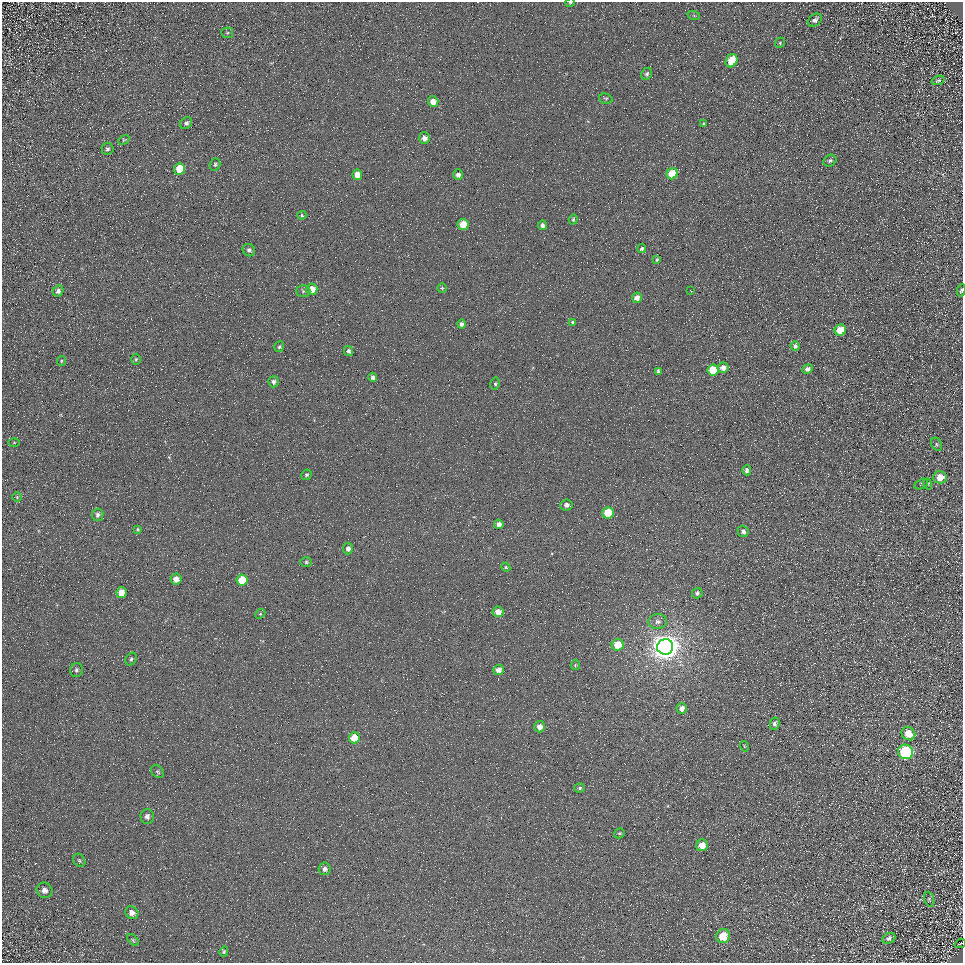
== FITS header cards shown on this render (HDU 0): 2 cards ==
NAXIS1  =                  961
NAXIS2  =                  961

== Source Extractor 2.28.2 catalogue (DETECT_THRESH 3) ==
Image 961 x 961 px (HDU 0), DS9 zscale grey, 1 PNG px = 1 image px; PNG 965 x 965 px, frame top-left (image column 1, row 961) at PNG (2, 2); each listed source drawn as its Kron ellipse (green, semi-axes under 4 px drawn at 4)
Background 5.25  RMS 8.6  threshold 25.7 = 3 sigma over >= 5 px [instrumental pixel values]
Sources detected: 102; all 102 listed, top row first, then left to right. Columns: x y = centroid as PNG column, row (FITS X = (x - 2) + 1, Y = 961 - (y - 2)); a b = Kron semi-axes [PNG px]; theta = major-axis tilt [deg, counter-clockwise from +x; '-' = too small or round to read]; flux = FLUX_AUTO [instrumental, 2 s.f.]
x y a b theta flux
570 3 5 3 - 750
694 16 6 4 -19 820
815 20 8 5 36 1900
227 33 6 5 - 970
780 43 5 4 - 730
732 61 7 5 62 15000
647 74 6 5 - 1200
938 80 7 4 20 960
606 99 7 5 -15 910
433 102 5 5 - 4800
186 123 6 5 - 1700
704 124 3 3 - 800
424 138 6 5 - 2700
124 140 6 4 30 600
107 149 6 6 - 1200
830 161 7 5 33 1400
215 164 6 5 - 1100
179 169 6 5 - 12000
672 174 6 5 - 16000
357 175 5 5 - 4300
458 175 5 5 - 2500
302 215 4 4 - 750
573 219 5 4 - 700
463 224 5 5 - 11000
542 225 5 4 - 1800
642 249 5 4 - 1100
249 250 6 6 - 1600
657 260 3 3 - 630
442 288 4 4 - 650
312 289 6 5 - 7400
690 290 3 2 - 390
961 290 6 4 80 920
58 291 6 5 - 2000
303 291 7 6 - 1100
637 298 5 5 - 3400
573 322 4 3 - 950
461 324 4 4 - 1400
840 330 6 5 - 12000
795 346 5 4 - 1300
279 347 5 5 - 910
348 351 5 4 - 1300
136 359 5 4 - 810
61 361 5 4 - 610
723 368 5 5 - 3300
807 369 5 4 - 2100
713 370 6 5 - 22000
658 371 4 3 - 1300
373 377 4 4 - 1600
273 382 5 5 - 1600
495 384 6 5 - 1000
14 442 5 3 - 530
937 444 7 5 -61 1000
747 470 5 4 - 1700
306 475 5 5 - 980
940 477 6 6 - 8100
921 484 7 4 28 920
928 484 5 3 - 570
17 497 5 4 - 690
566 505 6 5 - 2300
608 513 6 5 - 19000
98 515 6 5 - 1900
499 524 5 4 - 2900
138 530 4 4 - 780
743 531 5 5 - 1600
348 548 6 5 - 2400
306 562 6 5 - 1100
506 567 4 4 - 610
176 579 6 5 - 5100
242 580 5 5 - 14000
121 593 5 5 - 7400
697 593 5 5 - 1600
498 612 5 5 - 5300
260 614 5 4 - 830
658 622 9 7 3 2800
618 645 6 5 - 11000
665 647 8 7 - 890000
131 659 7 5 60 1300
575 665 5 4 - 660
76 670 7 6 - 1400
498 670 5 5 - 3400
682 708 5 5 - 3400
774 724 6 5 - 1500
539 727 5 5 - 4800
908 734 7 6 - 9100
354 738 5 5 - 13000
744 746 5 3 - 510
905 752 7 7 - 74000
157 772 7 5 -50 990
580 788 5 4 - 980
147 816 7 6 - 2400
619 833 5 5 - 890
702 845 6 5 - 7400
79 860 7 5 -57 910
325 869 6 6 - 2200
44 890 8 7 - 2700
929 899 7 4 -72 760
132 913 7 6 - 3100
723 936 7 7 - 13000
889 938 7 5 26 1600
133 940 7 4 -46 820
960 943 6 2 22 340
224 952 5 4 - 890
At the frame edge (FLAGS 8, measured only in part): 3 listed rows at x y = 570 3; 961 290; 960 943